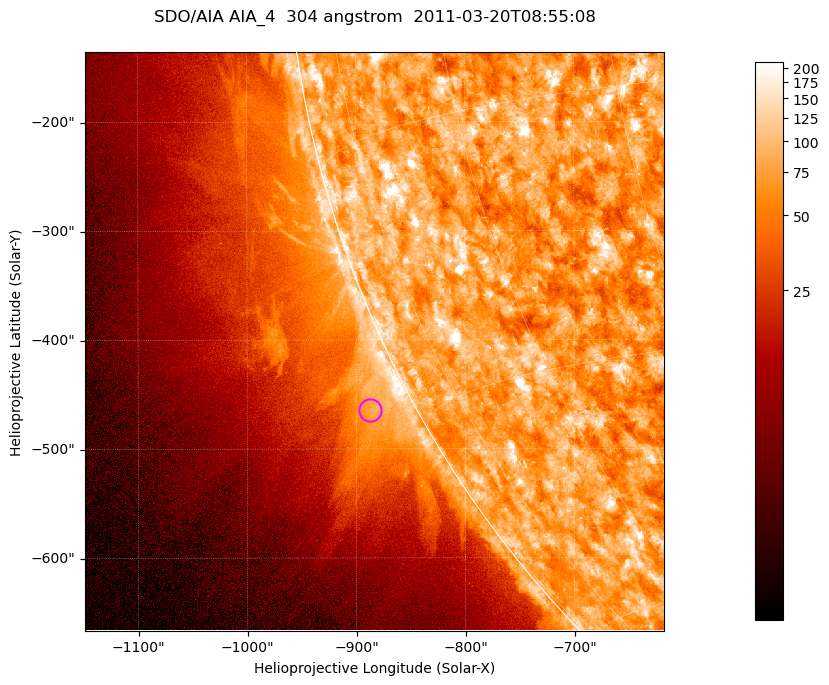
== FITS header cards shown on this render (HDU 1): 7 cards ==
TELESCOP= 'SDO/AIA '           / For AIA: SDO/AIA
INSTRUME= 'AIA_4   '           / For AIA: AIA_ATA1, AIA_ATA2, AIA_ATA3 or AIA_AT
WAVELNTH=                  304 / [angstrom] Wavelength
WAVEUNIT= 'angstrom'           / Wavelength unit: angstrom
DATE-OBS= '2011-03-20T08:55:08.123' / [ISO] Date when observation started; ISO 8
CTYPE1  = 'HPLN-TAN'           / CTYPE1; Typically HPLN
CTYPE2  = 'HPLT-TAN'           / CTYPE2; Typically HPLT

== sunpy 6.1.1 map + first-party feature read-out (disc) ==
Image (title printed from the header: SDO/AIA AIA_4  304 angstrom  2011-03-20T08:55:08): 885 x 885 px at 0.6 arcsec/px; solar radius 964 arcsec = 1605 px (partial field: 4.4% of the solar disc is inside the frame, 46% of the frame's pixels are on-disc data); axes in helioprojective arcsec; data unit not stated in the header (colour bar unlabelled)
Orientation: roll -0.132 deg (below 1 deg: not rotated)
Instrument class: DISC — disc imager (sunpy class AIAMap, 304 A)
Bright regions (active regions / flare kernels): reference = the on-disc median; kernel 7 px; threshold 5 sigma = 121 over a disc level ~74.4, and >= 1.15x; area >= 783 px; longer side >= 11 px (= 6.6 arcsec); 0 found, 0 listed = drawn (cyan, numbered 1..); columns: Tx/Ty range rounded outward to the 2 arcsec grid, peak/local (2 s.f.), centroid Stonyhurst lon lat
Off-limb structures (1.02-1.3 R_sun): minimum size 391 px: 2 found; the strongest spans PA ~115..120 deg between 1.02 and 1.1 R_sun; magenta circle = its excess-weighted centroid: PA ~120 deg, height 1.04 R_sun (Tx ~-888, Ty ~-464 arcsec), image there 1.7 x the reference